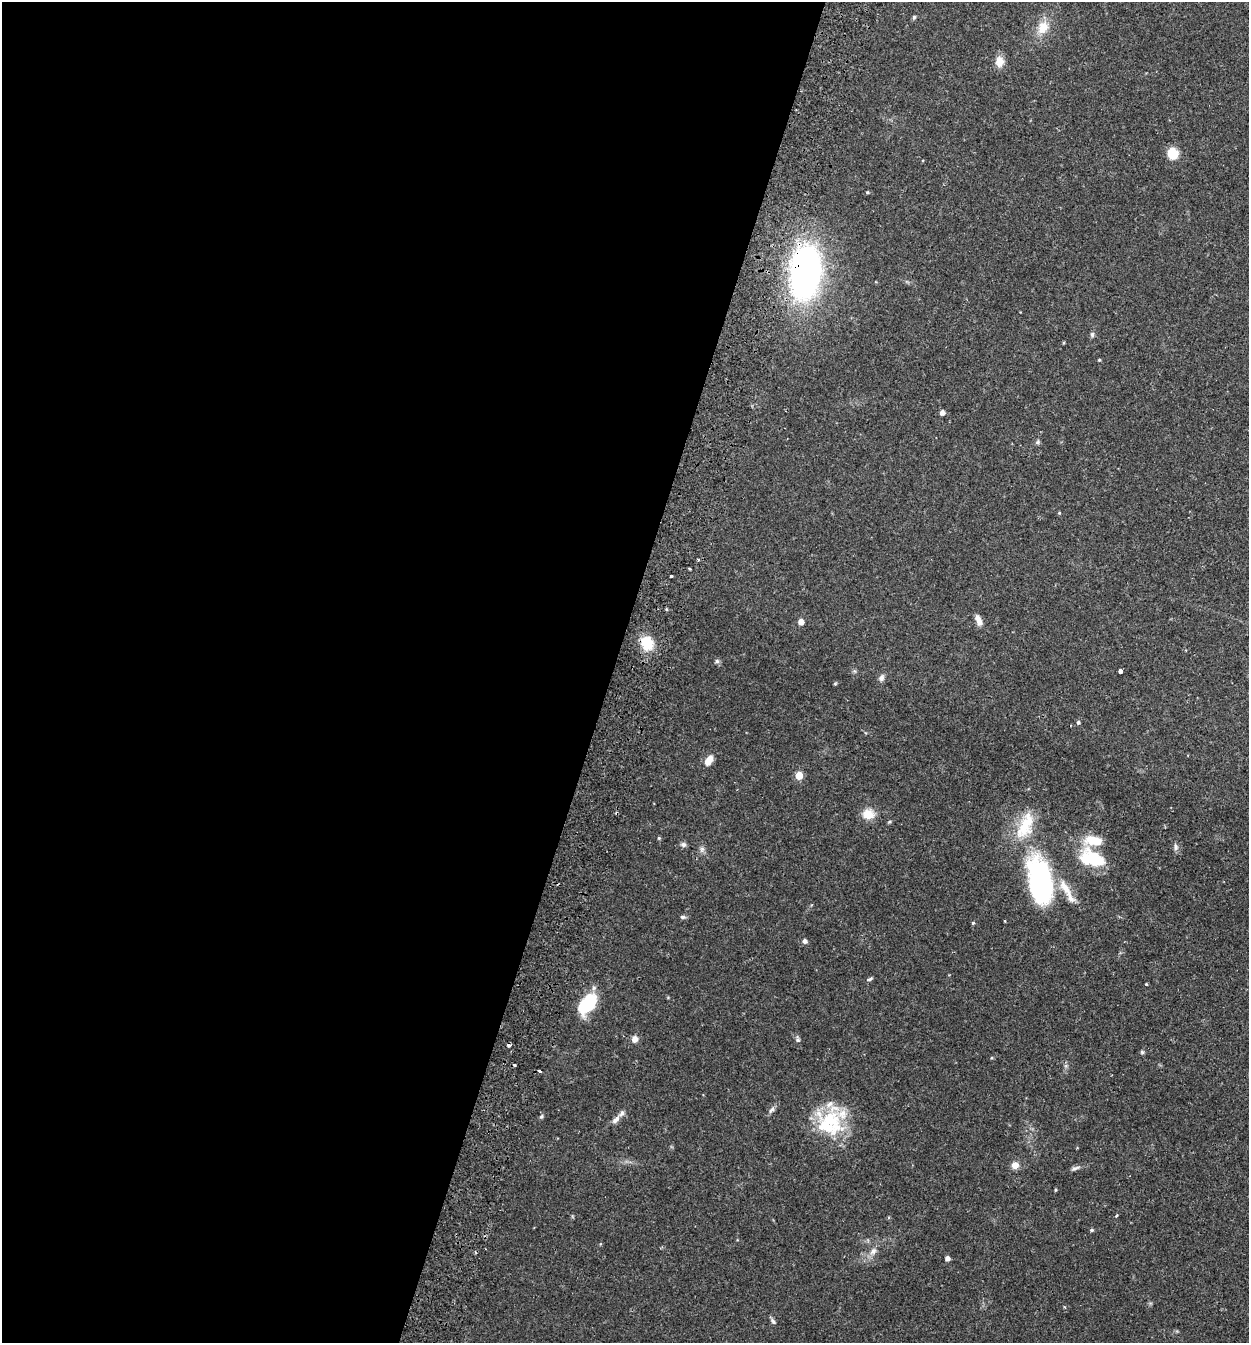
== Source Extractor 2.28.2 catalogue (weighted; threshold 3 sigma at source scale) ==
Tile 5 of 4 x 4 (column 1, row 2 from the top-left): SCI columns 191-1437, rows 2712-4052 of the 5497 x 5417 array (HDU 1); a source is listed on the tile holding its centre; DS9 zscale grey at full resolution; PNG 1251 x 1345 px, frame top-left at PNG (2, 2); no overlay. Shown black and unused: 49% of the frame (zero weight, under 2 of 3 exposures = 3% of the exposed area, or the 3 px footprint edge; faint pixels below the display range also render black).
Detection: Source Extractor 2.28.2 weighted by HDU 2 'WHT'; one run over the whole footprint, this tile lists its part. Background 0.0653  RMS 0.0051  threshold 0.023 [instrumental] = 3 sigma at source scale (4.5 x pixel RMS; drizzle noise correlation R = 1.50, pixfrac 1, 0.05/0.05 arcsec/px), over >= 5 px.
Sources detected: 67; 1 cosmic-ray / hot-pixel residue — not listed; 7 inside a brighter listed object's ellipse — not listed separately; the other 59 listed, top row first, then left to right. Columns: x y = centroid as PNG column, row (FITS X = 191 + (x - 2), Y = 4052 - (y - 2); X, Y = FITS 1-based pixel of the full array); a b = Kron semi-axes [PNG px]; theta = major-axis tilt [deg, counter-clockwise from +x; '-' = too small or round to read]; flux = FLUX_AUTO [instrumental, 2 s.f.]
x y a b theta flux
914 17 6 4 73 0.8
1043 27 18 13 66 8.5
1000 61 13 11 86 4.7
1173 154 12 11 - 8.9
867 192 4 3 - 0.53
805 273 32 17 85 250
1092 335 7 5 90 1.1
1099 360 3 3 - 0.59
942 413 4 4 - 2.6
1038 442 7 5 2 0.99
1059 513 4 4 - 0.53
698 560 3 3 - 0.66
671 576 3 3 - 2.2
666 609 4 3 - 0.58
979 620 14 6 -69 3.5
801 622 5 4 - 4.5
647 643 18 15 -68 12
717 661 6 6 - 1.1
1120 671 4 3 - 4.4
882 678 9 6 65 1.8
835 684 5 3 - 0.5
1078 722 5 4 - 1
709 760 13 7 58 4.4
799 775 5 5 - 12
868 814 13 11 -6 7.5
889 822 5 4 - 0.6
1024 828 34 21 77 20
659 838 4 4 - 0.6
683 844 7 6 - 1.4
1176 847 9 6 -82 1.6
702 849 7 6 - 1.4
1092 858 31 19 -22 24
1040 880 51 23 -78 89
1065 888 31 10 -57 9.5
683 917 8 5 -9 1
1005 921 4 3 - 0.35
973 923 4 4 - 0.74
805 941 5 5 - 1.9
870 979 8 4 31 0.86
1146 984 3 3 - 1.2
587 1004 27 15 54 21
635 1039 9 7 64 2.7
798 1039 10 5 -79 1.3
509 1045 4 3 - 3.4
1142 1052 5 5 - 0.86
992 1058 4 4 - 0.54
540 1071 3 2 - 1.5
772 1110 11 5 54 1.7
541 1116 6 5 - 0.82
831 1119 51 25 -41 29
616 1120 12 7 48 2.5
1015 1165 8 7 - 3.7
1075 1168 14 5 16 1.7
1055 1190 4 3 - 0.55
1116 1216 4 3 - 0.52
1092 1230 5 4 - 0.82
873 1251 11 8 51 3
947 1258 5 4 - 2.2
773 1321 9 5 -43 1.3
Overlapping masked pixels (flux is a lower limit): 2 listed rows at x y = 805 273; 509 1045